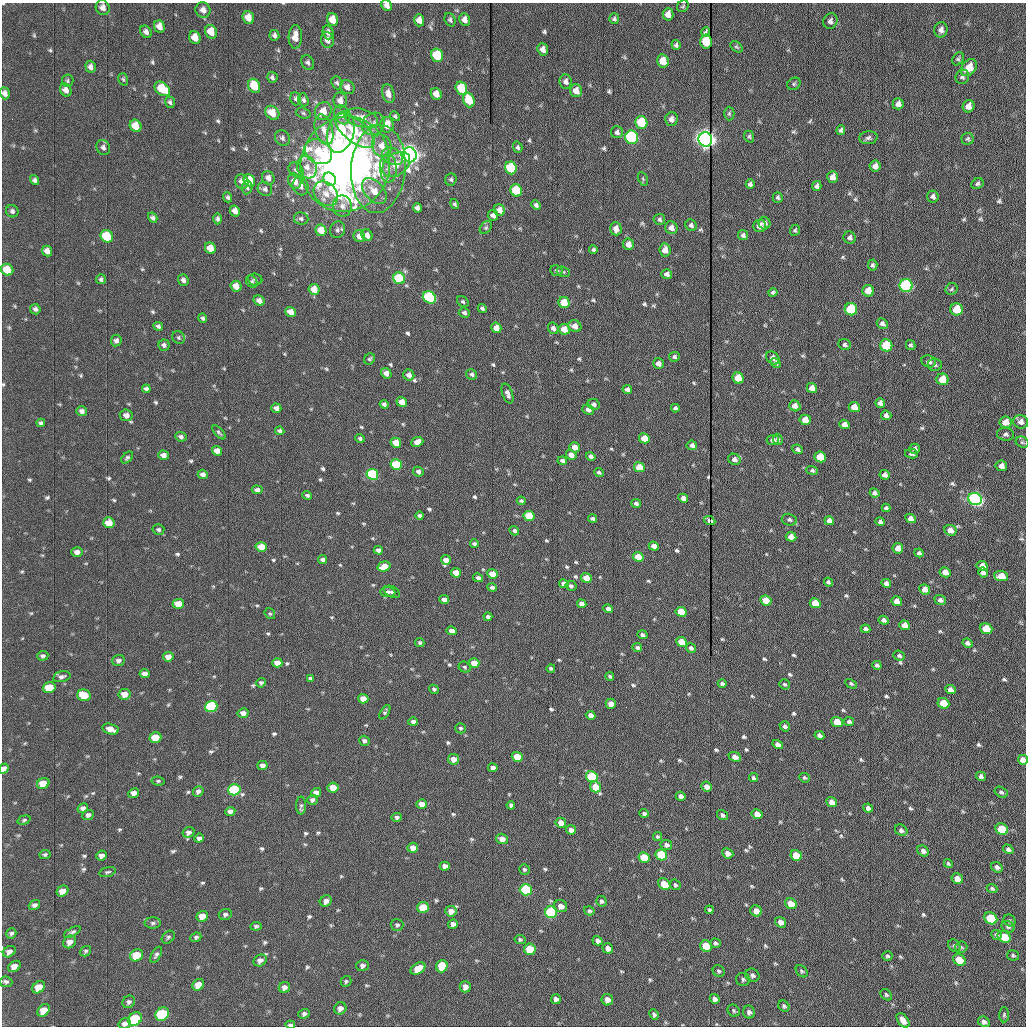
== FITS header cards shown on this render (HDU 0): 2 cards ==
NAXIS1  =                 1024 /fastest changing axis
NAXIS2  =                 1024 /next to fastest changing axis

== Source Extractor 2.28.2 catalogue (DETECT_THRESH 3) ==
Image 1024 x 1024 px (HDU 0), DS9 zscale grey, 1 PNG px = 1 image px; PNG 1028 x 1028 px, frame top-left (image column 1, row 1024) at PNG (2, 3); each listed source drawn as its Kron ellipse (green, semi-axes under 4 px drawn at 4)
Background 1180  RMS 12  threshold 36.6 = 3 sigma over >= 5 px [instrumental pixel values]
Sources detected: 683; of the 683, the 500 brightest by FLUX_AUTO listed and drawn (183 fainter detections omitted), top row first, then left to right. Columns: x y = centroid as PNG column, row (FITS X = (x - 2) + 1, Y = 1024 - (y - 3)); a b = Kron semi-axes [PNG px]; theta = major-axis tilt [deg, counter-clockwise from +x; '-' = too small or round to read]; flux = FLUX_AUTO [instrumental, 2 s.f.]
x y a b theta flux
387 5 6 5 - 4500
683 6 6 5 - 1400
103 8 7 6 - 5000
203 10 8 7 - 4900
668 14 6 5 - 6200
248 18 6 5 - 9200
614 19 5 5 - 1700
332 20 6 5 - 10000
419 20 6 5 - 6100
450 20 7 5 -70 2000
465 20 6 5 - 5600
830 21 8 7 - 3100
159 26 6 5 - 7300
941 30 7 6 - 3800
146 32 7 5 -54 3400
211 32 7 5 -67 12000
328 32 7 5 -74 3500
706 32 5 3 - 1400
274 35 5 5 - 2200
195 37 6 5 - 9400
295 37 12 6 88 9800
328 40 8 6 -78 4700
706 41 7 6 - 26000
676 45 5 4 - 2000
736 47 7 4 -39 1400
543 49 6 5 - 4700
437 55 7 6 - 40000
958 59 7 5 57 1500
663 61 7 5 -79 14000
308 62 8 6 -63 2400
91 67 6 5 - 3800
969 68 9 7 49 12000
272 77 5 5 - 2200
962 77 7 6 - 2100
123 79 6 4 -72 1400
68 81 6 6 - 1500
566 81 7 6 - 3600
337 83 6 5 - 1600
794 84 7 6 - 1500
254 86 7 5 -65 21000
347 87 8 6 -44 4400
461 88 7 5 -72 26000
162 89 8 6 -39 28000
66 90 7 5 -61 4900
576 91 6 6 - 7200
5 93 6 5 - 3500
388 93 10 6 -77 5400
436 94 6 5 - 7700
296 99 6 5 - 1900
303 100 7 5 -68 2000
340 100 8 7 - 4900
469 100 7 5 -71 23000
170 102 5 5 - 1900
898 104 5 5 - 4000
968 106 6 5 - 5300
323 111 9 8 - 9600
272 113 8 6 -45 15000
303 113 7 5 -18 1600
729 113 7 5 90 1400
342 115 10 7 -63 6100
395 116 5 4 - 1400
361 118 17 9 -13 11000
671 119 7 6 - 3800
641 122 6 6 - 40000
373 124 12 10 44 6600
387 125 8 6 -88 13000
136 126 6 5 - 14000
324 130 16 8 -74 8300
841 130 5 4 - 2000
355 131 23 11 -39 31000
341 132 21 13 74 41000
617 132 6 6 - 2400
632 137 7 6 - 160000
749 137 6 5 - 1500
282 138 8 7 - 2400
868 138 9 6 6 2500
705 139 7 6 - 790000
968 139 6 6 - 1500
382 146 11 9 -68 9400
103 147 8 6 -65 3000
518 147 6 4 -72 1600
318 152 14 11 -34 22000
410 155 7 6 - 770000
392 156 11 8 -28 5500
345 164 48 44 72 700000
396 165 15 10 39 13000
875 166 5 5 - 4900
307 167 11 9 -70 8700
388 168 14 8 -90 7200
511 168 6 5 - 53000
378 169 44 27 85 61000
296 170 8 6 -43 2500
833 177 6 5 - 5800
268 178 7 6 - 4700
330 179 7 6 - 17000
451 179 6 5 - 1700
643 179 7 4 -65 1400
34 180 5 4 - 2200
249 180 6 5 - 25000
295 181 8 6 -63 8800
242 182 7 6 - 5700
750 184 5 4 - 2500
977 184 6 5 - 1600
301 186 9 7 -65 4000
817 186 5 4 - 2400
247 188 7 5 81 1600
265 189 7 6 - 2800
516 190 6 5 - 42000
374 191 15 9 -48 11000
326 194 13 10 -46 11000
933 196 6 5 - 2400
228 197 5 4 - 1600
778 197 5 5 - 1700
455 204 5 4 - 1400
536 205 5 4 - 2200
342 206 10 9 - 5800
417 208 5 4 - 2900
499 210 6 5 - 7100
12 211 6 6 - 2200
235 211 6 5 - 6000
493 215 5 5 - 3700
153 218 5 4 - 2100
218 219 5 4 - 1800
301 219 7 6 - 2200
659 219 6 5 - 2000
765 223 6 6 - 2300
691 225 6 5 - 2100
760 226 6 6 - 7100
486 228 7 5 49 1600
671 228 6 6 - 5300
616 229 7 5 -88 6200
321 230 6 5 - 13000
337 230 8 7 - 2400
795 230 5 4 - 1400
367 235 6 5 - 4900
743 235 5 5 - 2200
107 236 6 6 - 41000
359 236 6 5 - 5400
850 237 6 6 - 2600
628 244 6 5 - 5000
210 248 6 5 - 12000
593 250 4 4 - 1800
665 250 6 5 - 7500
47 251 5 5 - 4700
873 265 5 4 - 1800
7 270 6 5 - 17000
557 271 6 5 - 1900
563 272 7 5 -19 1500
667 274 5 5 - 3200
399 278 6 5 - 58000
101 279 5 5 - 1800
255 279 7 6 - 1700
183 280 6 5 - 3000
252 281 6 5 - 1500
236 286 5 5 - 9800
906 286 6 6 - 170000
314 289 5 5 - 11000
951 289 6 5 - 1500
868 291 6 5 - 12000
773 292 4 4 - 1700
429 297 7 5 -33 120000
259 301 6 5 - 4600
463 302 6 5 - 1400
564 302 6 5 - 20000
482 308 5 3 - 1600
35 309 5 5 - 2300
851 309 6 6 - 66000
957 309 6 6 - 27000
290 312 5 5 - 8100
464 313 5 5 - 2200
203 318 5 4 - 1700
882 324 6 5 - 2700
158 326 5 4 - 2000
575 326 7 5 -27 6000
496 328 5 5 - 8400
553 328 6 5 - 3200
564 329 6 5 - 12000
179 338 7 6 - 1600
116 341 6 5 - 3100
164 345 5 5 - 2400
845 345 6 5 - 1900
886 345 6 6 - 54000
911 345 5 4 - 1600
674 357 5 5 - 1800
773 358 7 5 -40 4400
370 359 6 5 - 1500
929 361 7 6 - 3100
658 363 6 5 - 4000
776 363 6 4 -40 1900
935 365 7 6 - 2100
386 373 5 5 - 4400
472 374 6 5 - 1900
409 375 6 5 - 4600
738 378 6 5 - 21000
943 379 6 5 - 20000
812 388 5 5 - 7600
146 389 4 4 - 2300
627 389 5 4 - 3400
507 394 10 5 -71 4000
402 402 5 4 - 9200
880 403 5 4 - 3700
384 404 4 4 - 2700
594 404 6 5 - 2400
795 406 6 5 - 6900
854 407 5 5 - 9200
276 408 5 4 - 4000
675 408 4 4 - 2300
588 410 6 5 - 4100
82 411 5 5 - 3000
126 415 6 6 - 4700
886 415 5 4 - 3200
805 420 6 5 - 13000
1005 422 6 5 - 10000
1021 422 7 6 - 4200
41 423 4 4 - 1800
844 424 5 4 - 4100
280 431 4 4 - 2500
219 432 8 4 -48 1600
1006 434 8 6 -7 2500
181 437 6 4 -26 2500
360 438 4 4 - 2000
644 438 5 5 - 16000
778 439 6 4 -65 1600
773 440 6 5 - 3600
417 442 6 4 24 6100
1022 442 7 5 -25 1400
396 443 5 5 - 13000
692 445 5 4 - 2800
575 447 5 5 - 7500
797 449 5 4 - 2100
915 449 5 5 - 2600
217 451 5 5 - 7400
911 454 6 4 -13 2200
163 455 5 4 - 5600
571 455 5 4 - 6100
591 456 5 4 - 2800
127 457 7 4 45 1600
820 457 6 5 - 30000
734 459 6 5 - 3800
562 461 5 4 - 2200
396 465 6 5 - 48000
1001 466 6 5 - 4300
639 467 5 5 - 18000
812 470 6 4 -20 1600
418 472 5 4 - 2900
599 472 5 4 - 1500
203 474 5 4 - 3600
372 474 6 5 - 94000
885 475 5 4 - 4000
257 490 5 4 - 3000
874 493 5 4 - 3000
307 495 5 4 - 1600
683 498 5 4 - 4900
975 499 7 6 - 320000
521 501 4 3 - 1600
636 503 5 4 - 2100
886 508 4 4 - 1700
420 515 4 3 - 1800
529 516 5 5 - 36000
911 518 5 4 - 3900
592 519 4 4 - 1900
789 520 8 5 -14 2200
710 521 6 3 -23 2100
829 521 5 4 - 3800
880 522 5 4 - 2400
109 523 5 5 - 13000
158 529 6 5 - 1700
950 530 6 5 - 6900
514 531 5 4 - 2300
791 537 5 4 - 9200
474 544 4 4 - 2100
654 546 5 4 - 5800
261 547 5 5 - 14000
898 548 5 5 - 7200
378 550 4 4 - 3300
77 552 5 4 - 4500
919 553 4 4 - 1700
638 557 5 4 - 17000
323 560 4 4 - 2500
446 560 5 4 - 5200
384 566 6 5 - 12000
982 566 6 5 - 6800
945 572 6 5 - 7500
983 572 5 4 - 3300
456 573 5 4 - 10000
492 574 5 4 - 12000
1001 576 7 5 -6 11000
478 578 5 4 - 2300
586 578 5 4 - 12000
828 582 5 3 - 1800
886 583 5 4 - 3600
564 584 5 4 - 4900
571 586 6 5 - 2100
492 587 5 4 - 2500
925 589 5 5 - 7800
388 592 7 5 -6 2100
392 592 8 5 -29 2000
444 600 5 4 - 4200
766 600 6 5 - 19000
940 600 6 5 - 2500
897 601 5 4 - 8100
815 603 6 5 - 19000
178 604 6 5 - 18000
582 604 5 4 - 4700
608 609 5 4 - 3400
681 612 5 5 - 23000
270 614 6 5 - 1400
488 617 4 4 - 2300
884 620 5 4 - 3200
905 625 5 4 - 7400
865 629 5 4 - 2600
986 629 6 5 - 22000
452 631 5 4 - 5700
642 635 5 4 - 2000
682 642 5 4 - 19000
420 643 5 4 - 1400
967 643 5 4 - 2700
637 648 5 4 - 1900
691 648 5 4 - 2900
43 656 5 5 - 2200
899 656 6 5 - 1700
168 657 5 5 - 5800
119 660 6 5 - 3100
277 663 5 4 - 7200
474 663 5 4 - 12000
877 665 4 3 - 2000
465 667 6 5 - 1400
551 668 4 3 - 1900
145 674 5 4 - 4500
610 676 4 3 - 1500
62 677 9 5 14 2500
311 678 4 4 - 1700
261 683 5 4 - 1800
722 684 4 3 - 2100
784 684 5 5 - 1400
851 684 6 4 -30 1400
49 688 6 5 - 22000
434 689 5 4 - 1500
950 690 5 4 - 4100
125 694 6 5 - 9400
84 695 7 6 - 26000
363 699 5 5 - 9600
943 703 6 5 - 21000
611 704 5 5 - 6500
211 706 6 5 - 85000
385 712 8 4 59 1500
243 713 5 5 - 5500
590 715 5 4 - 4400
849 721 5 4 - 1800
413 722 5 4 - 3400
837 722 6 5 - 16000
785 726 5 5 - 2400
460 728 5 5 - 1500
110 729 8 5 -15 10000
819 735 5 4 - 2700
155 737 6 5 - 22000
364 741 5 5 - 2400
778 744 5 4 - 4300
517 757 5 5 - 20000
735 757 6 4 -23 5500
453 759 5 5 - 6900
1023 760 5 5 - 7300
262 765 5 4 - 4900
493 768 5 4 - 3500
4 769 5 4 - 4200
981 776 5 4 - 2700
592 777 6 5 - 59000
753 778 4 4 - 1800
805 778 5 4 - 1400
158 781 6 4 -8 1400
43 783 6 5 - 15000
333 787 5 5 - 14000
595 787 6 5 - 15000
707 787 5 5 - 5200
234 790 6 5 - 94000
198 791 6 5 - 2600
1001 792 7 5 -30 1800
134 793 5 4 - 5700
316 793 5 4 - 5300
681 796 5 4 - 3900
312 800 5 5 - 2600
832 802 5 4 - 8200
422 804 5 5 - 8200
301 805 9 5 -89 1900
511 805 4 4 - 2100
83 808 5 4 - 3300
868 808 5 4 - 3000
230 811 5 4 - 4300
644 813 5 4 - 2100
757 814 5 5 - 8700
88 815 6 5 - 2700
722 815 6 5 - 2200
397 817 5 4 - 2200
24 820 7 4 16 1400
561 823 5 5 - 9200
1002 829 6 5 - 34000
571 830 5 4 - 4100
901 830 6 5 - 2700
188 832 6 5 - 3200
658 837 4 3 - 1400
199 838 5 4 - 2400
502 839 6 5 - 6800
666 845 6 5 - 2700
413 848 5 5 - 6800
1008 849 5 4 - 2400
923 851 6 5 - 3100
728 853 6 5 - 5100
45 854 5 4 - 1700
661 855 6 5 - 66000
796 855 6 5 - 25000
101 856 5 5 - 3400
644 858 5 5 - 25000
948 864 5 4 - 1400
445 866 5 4 - 3600
997 867 6 5 - 2700
524 869 5 5 - 1500
107 872 8 4 16 1600
957 879 6 5 - 7300
664 884 7 5 -41 18000
675 885 6 5 - 1500
992 889 5 4 - 1600
526 890 6 5 - 97000
63 891 6 5 - 7300
326 901 6 5 - 4700
601 901 5 5 - 1800
791 904 6 5 - 14000
34 905 6 4 36 2800
561 906 7 6 - 5400
423 907 6 5 - 31000
709 910 4 4 - 1500
451 911 6 5 - 5800
589 911 5 4 - 1600
756 911 6 5 - 7100
551 912 6 6 - 100000
225 914 6 5 - 2200
202 916 6 5 - 9200
991 918 7 5 -33 50000
1010 921 6 5 - 1600
781 922 6 5 - 5200
153 923 8 5 0 2100
453 924 5 4 - 3400
397 925 6 6 - 1900
256 926 5 4 - 1700
1008 927 7 5 -29 2000
72 932 9 4 29 2100
11 934 6 4 55 1800
996 935 5 5 - 1700
168 937 7 5 44 1600
196 937 5 4 - 1700
1004 937 7 5 -31 19000
520 940 5 4 - 1400
598 941 5 4 - 3900
70 942 7 6 - 5200
715 943 5 4 - 1900
706 946 6 5 - 25000
954 946 7 5 -44 1400
961 947 6 5 - 1500
608 948 5 5 - 5200
530 949 6 5 - 28000
85 951 6 4 35 1500
9 952 7 5 34 3800
136 955 7 5 34 22000
156 955 9 4 60 2100
1013 955 6 5 - 1400
887 956 5 5 - 1700
260 960 7 5 33 3800
959 960 7 5 -37 19000
14 966 7 5 37 6900
362 966 6 5 - 2800
442 966 6 5 - 22000
418 969 8 5 33 14000
719 971 6 5 - 1600
802 971 7 5 -48 1400
752 975 7 6 - 2400
743 979 7 6 - 2000
346 981 5 5 - 1400
6 982 6 5 - 2100
198 985 6 5 - 9000
39 987 7 5 40 11000
284 987 6 5 - 3800
465 987 6 5 - 4900
886 995 6 5 - 1500
556 999 5 5 - 3800
715 999 5 4 - 3200
607 1000 6 5 - 5600
129 1002 6 6 - 2300
784 1006 6 5 - 1700
340 1008 6 5 - 4600
44 1010 7 5 46 11000
734 1011 6 5 - 1500
749 1012 6 6 - 2800
162 1014 7 6 - 76000
304 1014 6 5 - 2200
654 1014 5 4 - 1900
1004 1015 7 5 89 1500
135 1019 7 6 - 56000
903 1020 8 5 -53 5700
984 1022 6 5 - 2900
125 1024 6 5 - 3500
290 1025 5 3 - 1800
At the frame edge (FLAGS 8, measured only in part): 6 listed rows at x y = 387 5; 5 93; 1023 760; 4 769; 125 1024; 290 1025
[183 fainter detections neither listed nor drawn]

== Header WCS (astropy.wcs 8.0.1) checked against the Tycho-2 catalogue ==
Header WCS as astropy/WCSLIB reads it (applying the file's SIP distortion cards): RA---TAN-SIP/DEC--TAN-SIP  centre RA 20:33:53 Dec +07:34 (308.47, +7.57 deg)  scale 1.67 arcsec/px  FOV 28.5' x 28.6'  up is -179 deg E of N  parity flipped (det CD > 0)
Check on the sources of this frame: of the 60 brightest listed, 18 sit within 2.5 arcsec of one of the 19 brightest Tycho-2 stars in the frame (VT <= 12.15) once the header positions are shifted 0.15 arcsec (0.15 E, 0.01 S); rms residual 1.00 arcsec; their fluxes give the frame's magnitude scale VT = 23.87 - 2.5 log10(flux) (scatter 0.21 mag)
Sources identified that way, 18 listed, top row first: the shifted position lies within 2.5 arcsec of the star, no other Tycho-2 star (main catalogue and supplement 1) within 5.0 arcsec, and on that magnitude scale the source's flux lands within +1.5 / -3 mag of the star's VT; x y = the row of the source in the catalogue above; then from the Tycho-2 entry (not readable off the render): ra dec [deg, ICRS J2000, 3 dp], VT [Tycho-2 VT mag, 2 dp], TYC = Tycho-2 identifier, HIP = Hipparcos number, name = IAU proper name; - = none
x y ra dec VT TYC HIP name
641 122 308.409 +7.387 11.71 522-63-1 - -
632 137 308.413 +7.394 10.61 522-1117-1 - -
705 139 308.379 +7.395 9.53 522-815-1 - -
410 155 308.517 +7.401 9.28 522-2249-1 - -
906 286 308.286 +7.464 10.73 522-842-1 - -
429 297 308.509 +7.467 11.07 522-1042-1 - -
851 309 308.312 +7.475 12.07 522-647-1 - -
957 309 308.262 +7.475 12.01 522-585-1 - -
886 345 308.295 +7.492 11.63 522-671-1 - -
975 499 308.254 +7.563 10.72 1087-1249-1 - -
211 706 308.613 +7.656 11.72 1088-801-1 - -
592 777 308.435 +7.690 11.87 1088-65-1 - -
234 790 308.603 +7.695 11.58 1088-743-1 - -
526 890 308.467 +7.743 11.69 1088-851-1 - -
551 912 308.455 +7.753 11.50 1088-523-1 - -
991 918 308.249 +7.758 12.15 1087-191-1 - -
162 1014 308.638 +7.799 11.64 1088-397-1 - -
135 1019 308.650 +7.801 11.70 1088-297-1 - -